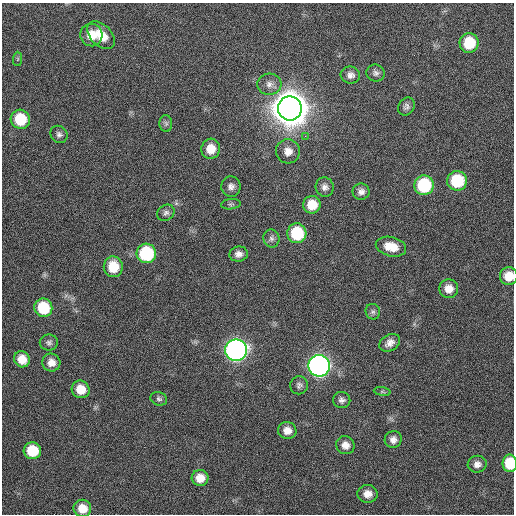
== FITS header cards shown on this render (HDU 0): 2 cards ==
NAXIS1  =                  512 / Axis length
NAXIS2  =                  512 / Axis length

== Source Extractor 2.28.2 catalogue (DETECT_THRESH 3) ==
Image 512 x 512 px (HDU 0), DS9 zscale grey, 1 PNG px = 1 image px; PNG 516 x 516 px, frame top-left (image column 1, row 512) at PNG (2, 3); each listed source drawn as its Kron ellipse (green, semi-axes under 4 px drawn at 4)
Background 133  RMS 12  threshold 34.7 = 3 sigma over >= 5 px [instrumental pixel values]
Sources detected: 53; all 53 listed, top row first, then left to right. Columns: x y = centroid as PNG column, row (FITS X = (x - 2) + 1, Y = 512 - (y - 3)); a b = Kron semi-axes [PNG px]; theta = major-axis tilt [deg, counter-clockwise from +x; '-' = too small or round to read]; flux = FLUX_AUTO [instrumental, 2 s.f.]
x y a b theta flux
91 35 11 11 - 1.2e+04
101 35 17 10 -45 1.4e+04
469 43 10 9 - 2.8e+04
18 59 7 4 89 1.4e+03
376 73 9 8 - 2.8e+03
350 75 10 8 -8 4.2e+03
269 84 12 10 4 5.6e+03
406 107 9 8 - 2.9e+03
290 108 12 12 - 3.2e+06
20 119 10 9 - 2.9e+04
166 123 8 6 -88 2.0e+03
59 134 9 8 - 2.8e+03
305 136 2 2 - 4.5e+03
211 149 10 9 - 1.1e+04
288 151 12 12 - 7.1e+03
457 181 10 10 - 4.0e+04
424 185 10 10 - 5.7e+04
231 187 10 9 - 4.2e+03
325 187 10 9 - 3.7e+03
361 192 8 8 - 3.9e+03
231 204 10 5 6 1.7e+03
312 205 9 9 - 1.4e+04
166 213 9 7 31 2.8e+03
297 233 10 9 - 4.1e+04
271 238 9 8 - 3.0e+03
391 247 15 9 -14 1.3e+04
146 253 10 9 - 6.3e+04
239 254 9 7 9 4.2e+03
113 267 10 9 - 1.9e+04
509 276 9 9 - 1.2e+04
449 289 9 9 - 7.8e+03
43 308 9 9 - 3.3e+04
373 312 8 7 - 2.2e+03
49 342 9 8 - 2.6e+03
390 343 11 8 32 5.1e+03
236 350 11 10 - 4.8e+05
22 359 8 7 - 1.1e+04
51 362 9 9 - 6.2e+03
319 366 11 10 - 5.5e+05
299 385 9 9 - 2.8e+03
81 389 9 8 - 1.2e+04
382 392 8 4 -8 1.5e+03
159 399 8 6 -19 2.2e+03
342 400 8 8 - 3.0e+03
287 431 9 8 - 6.7e+03
393 440 8 8 - 4.6e+03
345 445 9 9 - 5.9e+03
32 451 9 8 - 2.5e+04
510 463 9 7 -89 2.7e+04
477 464 9 8 - 4.4e+03
200 478 8 8 - 1.0e+04
367 494 10 9 - 6.5e+03
82 508 9 8 - 1.2e+04
At the frame edge (FLAGS 8, measured only in part): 2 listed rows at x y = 509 276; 510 463